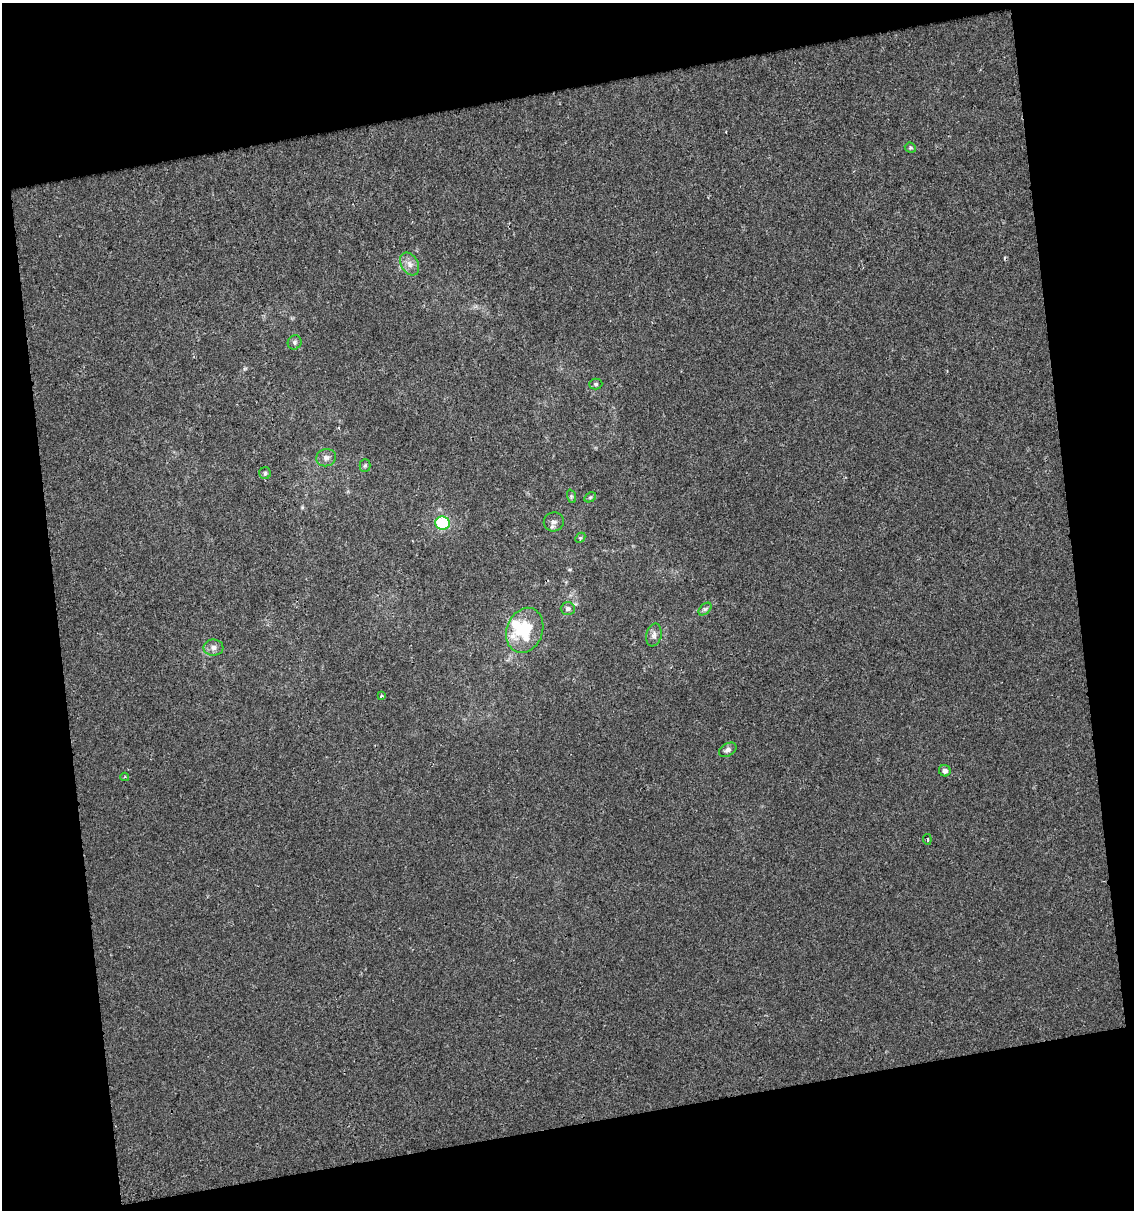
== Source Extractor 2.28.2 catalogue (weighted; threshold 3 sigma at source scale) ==
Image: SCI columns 16-1147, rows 1-1208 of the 1158 x 1208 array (HDU 1 of 3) = the unmasked area's bounding box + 8 px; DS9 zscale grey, full resolution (1 PNG px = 1 image px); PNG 1136 x 1212 px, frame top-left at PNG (2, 3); each listed source drawn as its Kron ellipse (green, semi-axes under 4 px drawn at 4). Shown black and unused: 24% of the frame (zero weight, under 2 of 3 exposures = <1% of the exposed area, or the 3 px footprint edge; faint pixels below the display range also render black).
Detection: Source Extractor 2.28.2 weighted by HDU 2 'WHT'. Background 5.47e-04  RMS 0.003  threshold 0.0137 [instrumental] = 3 sigma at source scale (4.5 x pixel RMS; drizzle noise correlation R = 1.50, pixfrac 1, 0.0396/0.0396 arcsec/px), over >= 5 px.
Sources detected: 24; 1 inside a brighter object's white glare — neither listed nor drawn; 1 inside a brighter listed object's ellipse — not listed separately; the other 22 listed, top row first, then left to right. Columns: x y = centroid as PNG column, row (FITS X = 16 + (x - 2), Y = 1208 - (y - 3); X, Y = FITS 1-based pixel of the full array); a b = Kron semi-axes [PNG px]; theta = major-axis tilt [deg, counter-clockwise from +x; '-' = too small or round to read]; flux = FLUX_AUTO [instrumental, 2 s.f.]
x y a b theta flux
910 148 5 5 - 0.43
410 264 12 8 -58 1.9
295 342 7 6 - 0.77
596 384 6 5 - 0.53
326 458 10 8 15 1.5
365 465 6 5 - 0.51
265 473 6 6 - 0.56
571 496 7 4 -72 0.5
590 497 6 4 30 0.41
554 522 10 9 - 1.3
442 523 7 6 - 15
580 538 6 4 45 0.43
568 609 7 6 - 0.79
705 609 8 4 44 0.69
525 630 23 18 68 14
654 635 11 7 79 1.3
213 648 10 8 1 1.6
381 696 3 3 - 1
728 750 9 6 29 1.1
945 771 6 5 - 1.2
125 777 4 3 - 0.4
927 839 5 3 - 0.5